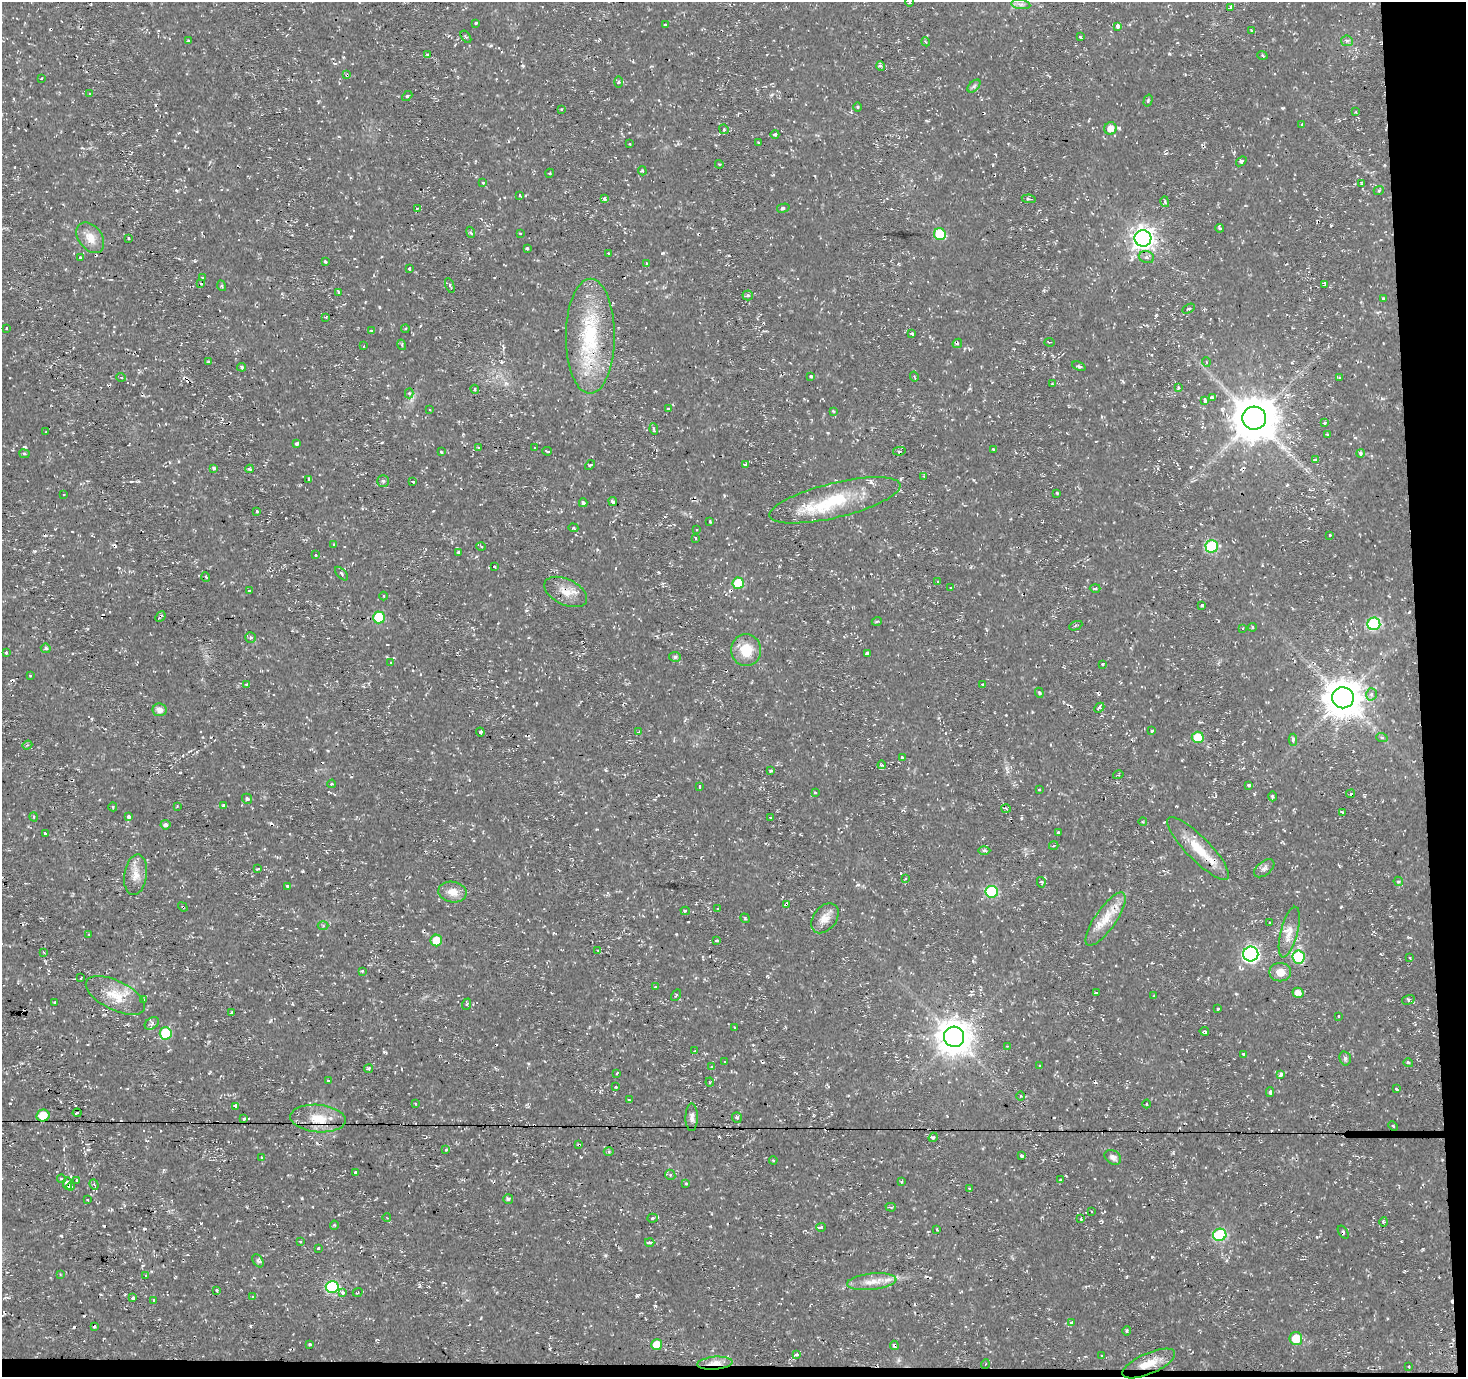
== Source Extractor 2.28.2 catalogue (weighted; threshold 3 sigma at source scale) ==
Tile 9 of 3 x 3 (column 3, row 3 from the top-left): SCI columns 2930-4393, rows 1-1375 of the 4395 x 4126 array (HDU 1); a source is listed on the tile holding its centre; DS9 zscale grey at full resolution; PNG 1468 x 1379 px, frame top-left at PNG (2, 2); each listed source drawn as its Kron ellipse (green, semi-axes under 4 px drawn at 4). Shown black and unused: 4% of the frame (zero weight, under 2 of 3 exposures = <1% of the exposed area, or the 3 px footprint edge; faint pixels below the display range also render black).
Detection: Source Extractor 2.28.2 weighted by HDU 2 'WHT'; one run over the whole footprint, this tile lists its part. Background 0.00547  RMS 0.0031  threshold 0.0141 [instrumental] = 3 sigma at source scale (4.5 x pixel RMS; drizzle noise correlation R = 1.50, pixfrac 1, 0.0396/0.0396 arcsec/px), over >= 5 px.
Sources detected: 393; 56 cosmic-ray / hot-pixel residue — neither listed nor drawn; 1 inside a brighter listed object's ellipse — not listed separately; the other 336 listed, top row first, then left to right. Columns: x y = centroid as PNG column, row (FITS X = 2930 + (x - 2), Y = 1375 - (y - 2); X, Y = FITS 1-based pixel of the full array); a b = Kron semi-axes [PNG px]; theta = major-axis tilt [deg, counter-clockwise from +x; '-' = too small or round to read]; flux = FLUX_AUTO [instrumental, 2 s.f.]
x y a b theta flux
909 2 5 3 - 0.43
1021 4 9 4 -8 1
1230 8 4 3 - 8.8
476 23 3 3 - 0.88
665 25 3 3 - 0.68
1118 26 4 3 - 2.3
1252 31 4 3 - 0.41
1080 36 4 3 - 0.76
466 37 7 3 -54 0.45
188 41 3 3 - 1.2
1347 41 6 5 - 0.6
926 42 4 3 - 0.29
427 54 3 2 - 0.33
1262 55 5 2 - 0.35
881 66 5 3 - 0.51
347 75 4 4 - 0.36
42 79 3 3 - 2
618 82 6 4 88 0.4
974 86 8 4 45 0.68
90 94 4 3 - 0.26
407 96 6 3 43 0.4
1148 101 6 3 74 0.44
858 107 5 3 - 0.35
561 109 4 2 - 0.32
1356 112 4 3 - 0.27
1302 124 4 3 - 0.27
1110 128 6 6 - 2.6
724 129 5 4 - 0.42
775 134 4 4 - 0.57
758 142 3 2 - 0.61
630 144 4 2 - 0.21
1241 161 6 4 37 0.75
719 164 4 3 - 0.31
642 171 4 3 - 0.39
550 173 4 3 - 0.32
483 182 3 3 - 1
1361 183 4 2 - 0.29
1379 190 5 3 - 0.32
520 195 3 3 - 0.75
604 199 4 3 - 1.1
1029 199 7 4 -9 0.54
1165 202 5 4 - 0.66
783 208 6 4 15 0.67
417 209 3 3 - 0.34
1220 228 4 3 - 0.55
471 232 6 4 -68 0.51
520 233 2 2 - 0.31
940 234 6 5 - 11
90 238 17 11 -52 3.9
128 238 3 3 - 0.39
1143 238 8 8 - 210
527 248 3 3 - 0.38
609 253 3 3 - 0.63
80 257 3 3 - 0.84
1146 257 8 6 -17 0.95
325 261 4 3 - 0.64
647 263 3 3 - 0.74
409 269 3 3 - 0.7
202 277 3 2 - 0.4
201 283 4 3 - 0.46
450 285 8 4 -69 0.56
1325 285 4 3 - 1.1
222 286 5 3 - 0.36
339 292 3 3 - 0.45
748 295 5 5 - 0.63
1383 298 3 3 - 0.47
1189 309 7 3 31 0.56
326 317 4 3 - 0.26
7 328 3 3 - 0.61
405 329 4 4 - 0.48
371 330 3 3 - 2.4
912 333 4 3 - 4.3
590 336 57 24 90 26
1050 342 5 2 - 0.24
957 343 5 3 - 0.4
402 345 5 3 - 0.34
364 346 3 2 - 0.27
208 361 3 3 - 0.58
1206 362 5 3 - 0.28
1079 366 7 4 -23 0.69
242 367 4 3 - 0.44
811 376 4 3 - 0.33
914 376 5 3 - 0.31
121 377 5 3 - 0.3
1339 378 3 3 - 0.38
1052 384 3 3 - 0.24
1178 387 4 3 - 0.49
475 389 4 3 - 0.43
409 393 5 4 - 0.73
1212 397 4 3 - 1.4
1205 401 4 3 - 4.4
668 408 3 3 - 0.88
430 410 2 2 - 0.29
833 411 4 3 - 0.29
1254 418 12 11 - 1100
1325 423 3 3 - 0.57
654 429 6 3 -82 0.56
46 432 2 2 - 0.23
1327 434 3 2 - 0.25
297 444 4 3 - 1.5
478 447 2 2 - 0.32
535 447 3 3 - 0.66
993 449 3 3 - 0.25
547 451 5 2 - 0.44
899 451 6 2 10 0.34
441 452 4 3 - 0.33
1360 453 4 4 - 0.5
24 454 5 3 - 0.38
1315 459 4 3 - 1.5
745 464 3 3 - 1.2
590 465 6 3 43 0.37
214 468 4 3 - 0.61
250 469 4 3 - 2.3
924 476 3 3 - 0.33
309 479 3 3 - 2.7
383 481 6 6 - 0.57
413 481 3 3 - 1.4
1057 493 3 3 - 0.37
64 494 2 2 - 0.28
835 500 67 17 14 20
613 501 4 2 - 0.51
583 503 4 3 - 0.66
257 511 3 3 - 0.39
710 522 4 2 - 0.22
573 528 5 4 - 0.37
697 529 2 2 - 0.29
1330 535 3 2 - 0.78
696 538 4 2 - 0.22
334 544 3 2 - 0.29
481 546 4 3 - 0.36
1212 546 6 6 - 27
458 552 3 3 - 1.1
315 555 4 2 - 0.29
494 567 3 2 - 0.33
341 574 8 4 -47 0.59
206 577 5 3 - 0.31
938 581 3 2 - 0.45
738 583 6 5 - 8.9
950 587 3 3 - 0.66
1095 588 5 3 - 0.43
249 591 3 3 - 0.6
566 592 23 13 -26 4.4
384 596 4 3 - 0.26
1202 605 3 3 - 0.5
160 616 6 2 48 0.62
379 617 6 6 - 15
877 621 5 3 - 0.38
1374 624 6 6 - 27
1076 626 7 2 23 0.34
1252 627 4 3 - 0.39
1242 628 3 2 - 0.44
251 637 5 5 - 0.72
46 648 5 4 - 0.64
746 650 16 15 - 6.9
6 652 3 3 - 1
867 653 4 3 - 4.8
675 657 6 5 - 0.7
391 662 3 3 - 0.34
1102 664 3 3 - 0.41
30 675 3 2 - 0.34
247 684 4 3 - 2.1
983 684 3 3 - 2
1039 693 5 4 - 0.48
1371 694 6 5 - 0.86
1343 698 11 10 - 750
1099 708 5 4 - 1
160 710 7 6 - 1.6
1152 731 4 3 - 0.34
480 732 5 4 - 0.69
639 732 3 3 - 1.3
1198 737 6 5 - 6.6
1382 738 6 3 -21 0.41
1293 740 6 4 89 0.75
27 745 5 4 - 0.47
902 757 3 3 - 1.1
882 765 4 2 - 0.35
770 770 3 3 - 1.2
1118 775 5 3 - 0.31
332 784 4 3 - 0.37
1248 785 3 3 - 2.5
700 786 3 3 - 1.2
1039 789 3 3 - 0.72
815 792 3 3 - 0.5
1351 794 4 3 - 0.44
1272 796 5 4 - 0.53
247 799 5 4 - 0.55
177 806 3 3 - 0.23
224 806 4 3 - 1.1
113 807 4 3 - 0.32
1006 808 5 3 - 0.47
1342 812 3 3 - 0.81
129 816 4 3 - 3.1
34 817 4 3 - 0.31
771 817 3 3 - 0.93
1143 822 4 3 - 0.29
165 825 5 4 - 0.91
1058 833 3 3 - 1.3
45 834 3 3 - 1.1
1054 845 5 2 - 0.4
1198 849 42 11 -45 9.4
984 851 6 4 0 0.6
1264 868 12 6 38 1.1
258 869 4 3 - 0.41
136 875 20 11 82 3.7
905 879 3 2 - 0.27
1398 881 5 4 - 0.63
1041 882 5 4 - 0.43
288 886 4 3 - 1.3
452 892 14 10 -9 3.1
992 892 6 6 - 24
786 904 4 3 - 2.2
183 907 5 3 - 0.45
718 908 3 3 - 0.43
685 911 4 4 - 0.47
745 918 5 3 - 0.31
825 918 17 11 52 3.2
1106 919 31 10 55 6.5
1269 923 3 3 - 0.62
323 926 5 3 - 0.35
1289 932 26 8 75 3.7
89 934 3 2 - 0.36
436 940 6 5 - 5.1
717 940 3 3 - 1.6
598 950 4 2 - 0.3
44 952 3 2 - 0.39
1251 954 7 7 - 77
1298 957 6 6 - 18
1410 958 4 3 - 0.43
362 971 3 3 - 0.45
1280 972 11 9 0 3.2
81 978 3 2 - 0.47
655 987 3 3 - 1.1
1097 993 3 3 - 5.8
1298 993 5 5 - 2.1
115 995 32 14 -26 7.8
676 995 6 2 57 0.32
1154 996 3 3 - 0.28
144 999 3 3 - 2.5
1408 1000 6 4 15 0.49
55 1003 3 3 - 0.31
467 1004 6 3 72 0.44
1218 1009 3 3 - 1.3
231 1012 3 2 - 0.37
1339 1016 3 3 - 0.46
152 1024 8 5 38 0.82
735 1028 3 2 - 0.3
1204 1031 4 3 - 0.65
166 1033 6 6 - 14
954 1037 10 10 - 580
1007 1046 4 3 - 0.27
695 1050 3 2 - 0.22
1243 1054 3 3 - 0.55
1345 1058 7 5 -75 0.75
725 1062 3 3 - 0.48
1408 1063 5 3 - 0.51
1040 1065 3 2 - 0.44
712 1066 3 3 - 0.64
368 1069 4 3 - 0.54
617 1073 4 2 - 0.28
1281 1074 3 3 - 1.5
328 1081 3 3 - 0.93
710 1082 4 4 - 0.33
616 1087 3 2 - 0.28
1396 1089 3 2 - 0.47
1270 1092 5 4 - 0.51
1020 1096 4 3 - 0.3
629 1100 4 3 - 0.41
415 1103 3 2 - 0.23
1147 1104 4 3 - 0.27
236 1106 4 3 - 8.3
77 1113 4 3 - 1.7
43 1115 6 6 - 5.7
692 1117 14 6 90 1.4
737 1117 5 5 - 0.68
318 1118 28 13 -5 7.9
244 1119 3 3 - 0.84
1393 1126 5 3 - 0.35
933 1137 5 4 - 0.68
579 1145 3 3 - 1.3
446 1149 4 4 - 0.7
609 1152 5 3 - 0.42
1022 1156 3 3 - 0.99
262 1157 4 3 - 0.37
1113 1157 9 6 -33 1.1
773 1160 4 3 - 0.28
356 1173 3 3 - 8.9
670 1175 5 4 - 0.53
61 1179 4 4 - 0.43
76 1180 3 2 - 0.3
1061 1180 3 3 - 0.74
901 1182 4 3 - 0.46
686 1183 3 3 - 1.3
67 1184 6 4 -85 1.8
94 1185 5 4 - 0.61
71 1186 4 3 - 2.6
969 1188 3 3 - 0.81
88 1199 3 3 - 0.97
508 1199 5 5 - 0.58
891 1207 5 4 - 0.58
1091 1211 2 2 - 0.21
387 1218 4 3 - 0.19
652 1218 5 4 - 0.65
1081 1219 3 3 - 3.5
1384 1222 5 3 - 0.32
334 1225 4 4 - 0.39
821 1227 5 3 - 3.8
937 1229 2 2 - 0.26
1343 1232 7 2 -55 0.47
1220 1235 6 6 - 30
300 1241 3 2 - 0.37
650 1242 4 3 - 0.65
318 1248 3 3 - 0.83
258 1261 7 4 -56 0.76
60 1274 3 3 - 0.27
145 1275 3 3 - 1
872 1282 25 8 6 3.9
332 1287 6 6 - 32
217 1290 4 2 - 0.45
343 1292 4 4 - 1.2
358 1292 5 3 - 0.36
252 1297 3 3 - 1.2
133 1298 3 3 - 8.7
154 1300 4 3 - 1.2
1071 1322 3 3 - 2.2
94 1326 3 3 - 1.4
1126 1331 5 3 - 0.37
1296 1338 6 6 - 6.8
309 1344 3 3 - 1.2
657 1345 5 5 - 6.5
894 1345 4 3 - 1.2
796 1354 4 3 - 1.2
1102 1356 3 2 - 0.38
715 1363 18 6 5 3.6
1149 1363 28 10 23 5.7
985 1364 5 3 - 0.27
1409 1367 3 2 - 0.31
Overlapping masked pixels (flux is a lower limit): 15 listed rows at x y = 347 75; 590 336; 566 592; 160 616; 1198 849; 786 904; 183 907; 436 940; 236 1106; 579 1145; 67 1184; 71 1186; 894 1345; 715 1363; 1149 1363
Isophote crosses this tile's border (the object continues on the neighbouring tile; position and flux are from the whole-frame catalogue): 1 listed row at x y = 909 2
Unlisted compact peaks at least as high as the median listed source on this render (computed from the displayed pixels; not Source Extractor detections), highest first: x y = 663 253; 1119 128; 637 1295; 655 1306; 34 551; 1169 54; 379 307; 61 1236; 1283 108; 523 66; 1341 907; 1152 1257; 1156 315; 901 873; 858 885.